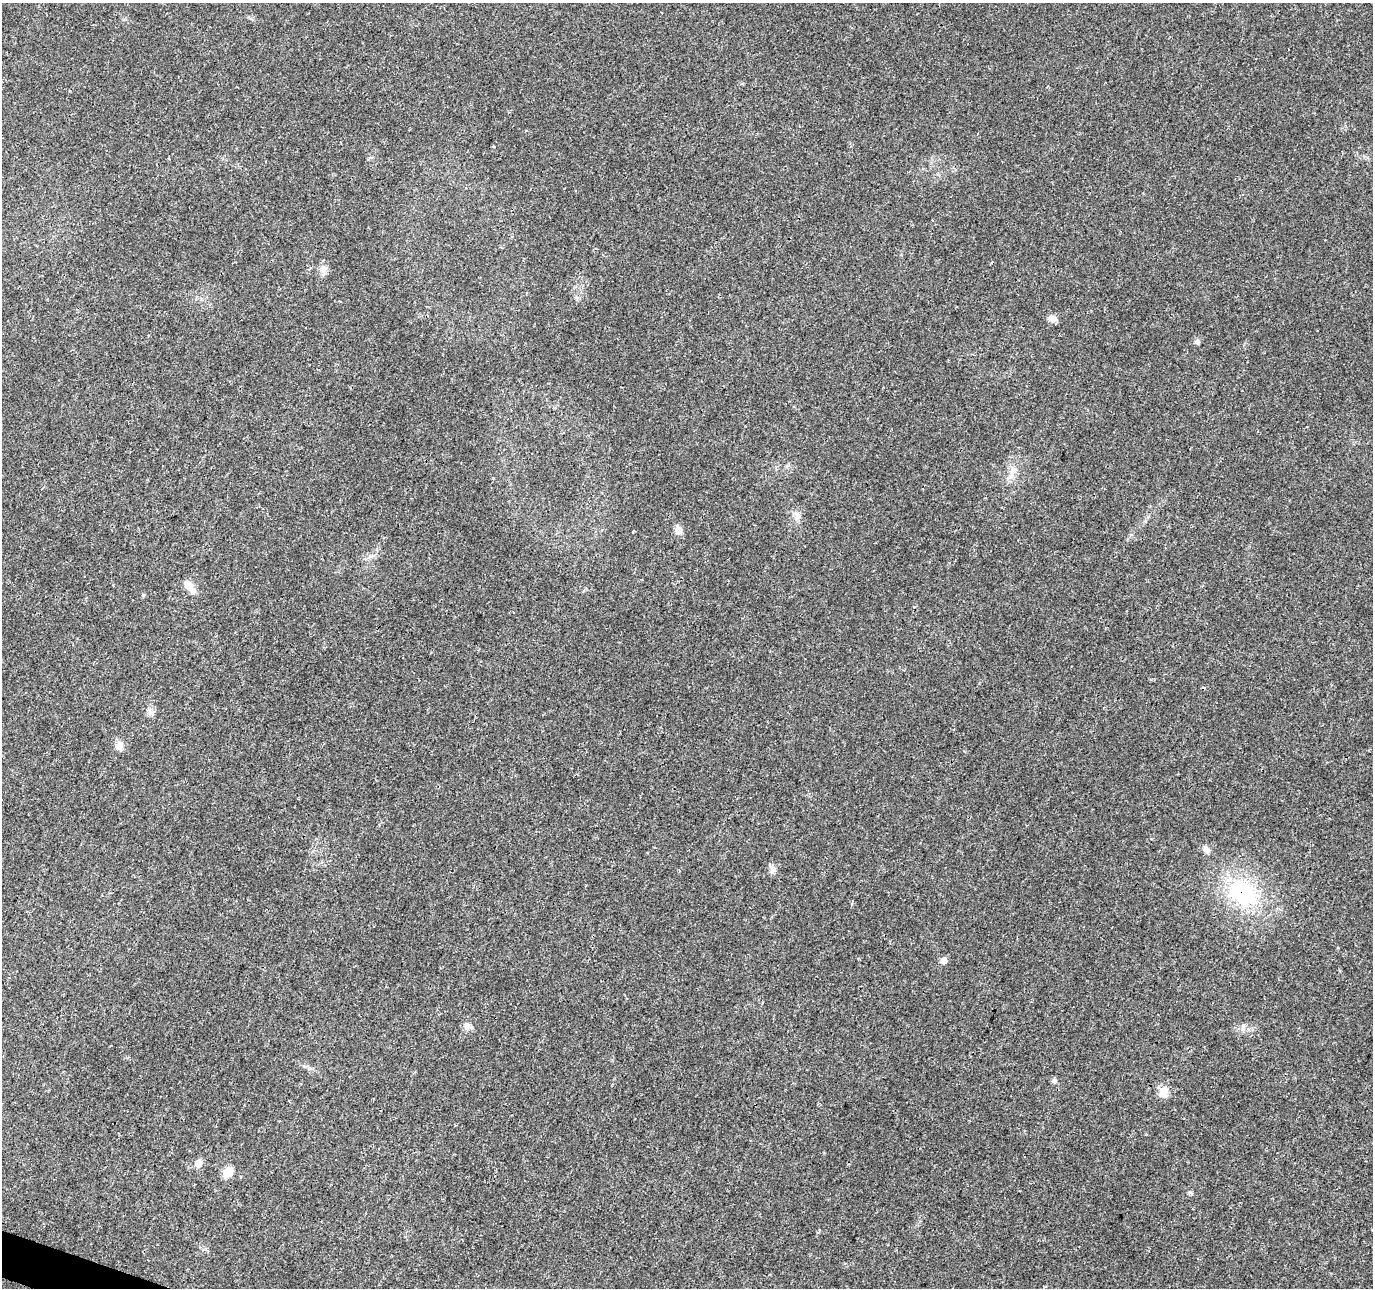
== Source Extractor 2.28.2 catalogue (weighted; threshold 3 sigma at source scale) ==
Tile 7 of 4 x 4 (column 3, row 2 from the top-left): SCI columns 2751-4121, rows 2790-4075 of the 5505 x 5644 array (HDU 1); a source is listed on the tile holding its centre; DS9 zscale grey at full resolution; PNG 1375 x 1290 px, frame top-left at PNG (2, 3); no overlay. Shown black and unused: <1% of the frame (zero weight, under 3 of 4 exposures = <1% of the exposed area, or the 3 px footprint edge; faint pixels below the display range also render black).
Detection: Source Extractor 2.28.2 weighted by HDU 2 'WHT'; one run over the whole footprint, this tile lists its part. Background 0.0261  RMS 0.0033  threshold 0.0148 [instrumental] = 3 sigma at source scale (4.5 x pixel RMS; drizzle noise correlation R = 1.50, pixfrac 1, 0.0396/0.0396 arcsec/px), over >= 5 px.
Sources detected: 18; all 18 listed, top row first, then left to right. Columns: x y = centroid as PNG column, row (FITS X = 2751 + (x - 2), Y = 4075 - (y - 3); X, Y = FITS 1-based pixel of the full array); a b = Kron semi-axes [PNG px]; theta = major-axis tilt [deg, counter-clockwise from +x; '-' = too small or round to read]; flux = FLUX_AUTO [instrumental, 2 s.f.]
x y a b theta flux
323 269 10 7 53 1.6
1052 318 11 7 -12 2
1197 342 7 6 - 0.85
1012 471 13 4 66 1.6
797 515 14 4 -54 1.2
678 530 10 7 -67 2.3
189 586 18 8 -53 3.1
143 595 5 5 - 0.44
119 746 10 9 - 2.2
1206 850 11 7 -58 1.4
773 870 10 7 68 1.3
1242 893 45 29 -39 30
944 960 6 6 - 2
467 1027 10 4 80 1
1054 1080 6 5 - 0.87
1164 1091 11 8 75 4.2
198 1163 8 7 - 2.8
228 1172 6 5 - 15
Overlapping masked pixels (flux is a lower limit): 1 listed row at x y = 1242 893
Unlisted compact peaks at least as high as the median listed source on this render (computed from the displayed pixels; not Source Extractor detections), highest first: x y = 1190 1192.